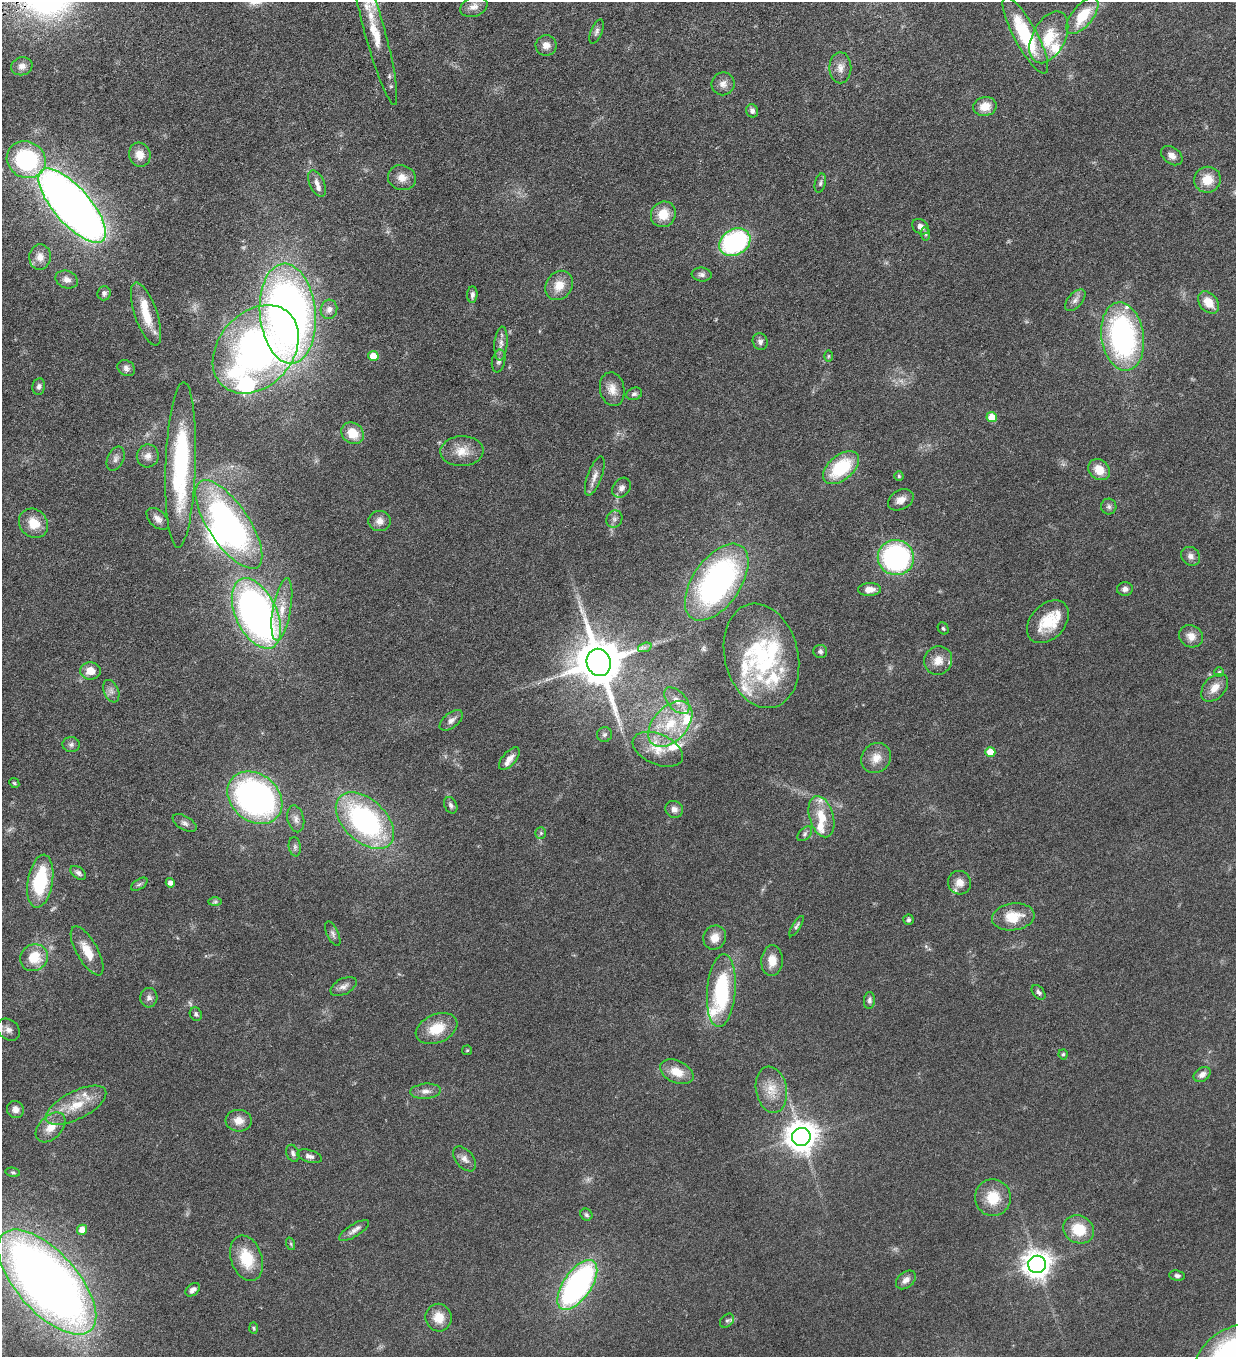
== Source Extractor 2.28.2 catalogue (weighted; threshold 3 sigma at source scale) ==
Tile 11 of 4 x 4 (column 3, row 3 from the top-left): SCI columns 2751-3984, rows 1357-2711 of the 5372 x 5421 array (HDU 1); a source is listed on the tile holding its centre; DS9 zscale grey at full resolution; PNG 1238 x 1359 px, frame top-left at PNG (2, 2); each listed source drawn as its Kron ellipse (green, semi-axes under 4 px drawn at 4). Shown black and unused: <1% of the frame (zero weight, under 3 of 6 exposures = <1% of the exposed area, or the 3 px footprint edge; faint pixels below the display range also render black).
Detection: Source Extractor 2.28.2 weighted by HDU 2 'WHT'; one run over the whole footprint, this tile lists its part. Background 0.0454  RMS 0.0039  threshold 0.0159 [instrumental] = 3 sigma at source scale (4.09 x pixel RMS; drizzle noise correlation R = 1.36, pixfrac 0.8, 0.05/0.05 arcsec/px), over >= 5 px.
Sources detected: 182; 4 too faint to see at this stretch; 1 inside a brighter object's white glare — neither listed nor drawn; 20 inside a brighter listed object's ellipse — not listed separately; the other 157 listed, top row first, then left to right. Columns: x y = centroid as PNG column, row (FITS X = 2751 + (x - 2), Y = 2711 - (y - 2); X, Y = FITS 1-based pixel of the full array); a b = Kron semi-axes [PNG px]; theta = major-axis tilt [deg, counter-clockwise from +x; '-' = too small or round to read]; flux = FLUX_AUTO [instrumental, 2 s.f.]
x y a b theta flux
474 7 14 9 21 2.4
1082 16 22 10 51 11
375 31 76 10 -75 13
596 31 13 5 68 1.2
1025 35 43 11 -62 23
1049 37 28 16 62 12
546 45 10 10 - 2.5
22 66 11 9 16 2
840 68 15 11 -90 3.1
723 84 11 11 - 2.4
985 106 12 9 14 4.6
752 111 7 6 - 1.3
140 155 12 10 -73 3.6
1172 156 12 8 -37 2.2
26 160 20 18 -29 38
402 178 14 12 -17 3.5
1207 180 13 13 - 5.9
820 183 10 5 76 0.86
317 184 14 7 -65 2.1
72 206 47 18 -49 370
663 214 13 12 - 6.5
921 227 9 7 -34 2.1
925 234 7 4 -82 0.68
735 242 16 12 30 58
40 257 13 11 85 3
702 274 10 7 -7 1.3
67 280 11 8 -23 2
559 285 15 13 56 5.3
104 293 7 6 - 0.99
472 295 8 5 86 1.2
1075 300 13 7 48 1.8
1208 302 12 9 -49 5
329 309 10 8 77 1.7
146 314 33 11 -71 8.9
288 314 50 28 -85 240
1123 336 34 21 -82 71
760 342 9 7 -71 1.2
501 343 17 6 85 2
256 349 49 37 48 140
373 356 5 5 - 5.1
828 356 6 4 89 0.36
499 361 11 6 78 1.3
126 368 9 7 -33 1.3
39 386 8 6 80 1.1
612 389 17 12 -80 3.7
634 394 8 6 17 0.92
992 417 5 5 - 6.2
353 433 12 10 -39 6.3
462 451 21 15 2 5.6
148 456 11 11 - 2.3
116 459 12 8 66 1.6
181 465 83 15 88 45
841 468 21 12 39 18
1099 470 12 9 -42 5.3
595 476 20 7 70 2.5
899 476 4 4 - 0.51
622 488 11 8 53 1.7
901 500 13 9 29 2.8
1109 507 8 7 - 1
158 519 13 8 -43 2
614 519 9 8 - 1.3
380 521 11 10 - 2.4
33 523 16 13 -46 6.3
229 524 52 20 -56 100
1191 556 10 9 - 1.6
896 558 18 17 - 59
717 582 44 24 55 91
1125 589 8 6 1 1.4
870 590 11 6 2 3.1
282 609 31 9 80 6.7
256 613 38 20 -65 180
1048 622 24 17 46 12
943 628 6 5 - 0.61
1191 636 12 10 -30 3.1
645 647 7 4 18 0.88
820 651 7 6 - 0.99
761 656 53 36 -76 37
938 660 14 13 - 4.1
599 662 14 12 -71 1900
90 671 10 8 -1 4.2
1219 672 5 5 - 0.47
1215 688 16 10 48 3.9
111 691 12 7 -67 1.6
677 701 16 9 -48 3.6
451 720 14 7 38 1.8
670 724 27 17 47 15
604 735 7 7 - 0.85
71 745 8 7 - 1.2
658 749 26 15 -24 7.7
990 752 5 5 - 5.4
876 758 16 14 49 4.3
509 759 14 6 50 3
14 783 5 4 - 0.47
255 798 30 23 -40 110
451 805 9 6 -63 0.97
674 809 9 8 - 1.9
821 817 21 12 -73 7.3
296 819 13 8 -78 1.9
365 821 34 21 -43 68
185 823 13 7 -29 1.4
541 833 6 5 - 0.61
805 834 9 5 46 0.89
295 847 9 6 -81 0.97
78 873 9 5 -37 1.1
40 881 27 12 80 23
170 883 5 4 - 1.9
959 883 12 11 - 3.2
139 884 9 5 33 0.89
215 902 7 4 1 0.57
1013 917 21 13 8 8.2
909 920 5 5 - 0.71
796 926 12 4 57 0.86
333 934 13 5 -65 1.3
715 938 12 11 - 3.4
87 951 27 10 -60 6.5
34 958 14 13 - 9
772 961 15 10 86 4.7
343 986 14 8 28 1.8
721 991 37 14 85 31
1039 992 8 5 -49 0.95
149 998 10 8 85 1.5
869 1000 8 5 87 1.1
196 1014 7 5 -61 0.86
437 1029 22 14 23 9
8 1030 12 9 -41 2.1
467 1050 5 4 - 0.4
1063 1054 5 4 - 0.53
677 1072 17 11 -24 5.8
1202 1075 9 6 33 2.1
771 1090 23 15 -80 6.2
425 1091 15 7 5 2.2
76 1105 33 14 27 9.9
15 1109 9 8 - 2.2
239 1121 13 11 -3 3.2
51 1127 18 11 45 4.9
801 1137 9 9 - 550
293 1153 9 6 -66 1.1
309 1156 13 6 -15 1.5
465 1159 14 8 -50 2.1
13 1172 7 4 -10 0.62
993 1198 18 18 - 9.1
586 1215 6 5 - 0.75
1079 1229 16 13 -27 9.8
82 1230 5 5 - 3.6
354 1230 17 6 32 1.9
291 1244 6 4 -72 0.49
246 1258 23 15 -71 12
1037 1264 9 8 - 420
1177 1276 8 5 -7 0.98
906 1280 11 7 40 2
47 1282 65 30 -48 380
577 1285 29 14 56 92
193 1290 8 5 40 1.6
439 1318 14 13 - 5.3
727 1321 8 6 43 0.84
254 1328 6 4 -88 0.46
1229 1351 38 21 34 47
Isophote crosses this tile's border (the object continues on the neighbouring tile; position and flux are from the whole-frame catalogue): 1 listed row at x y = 1229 1351